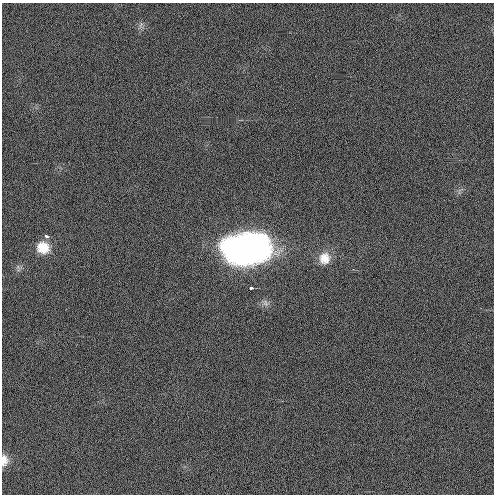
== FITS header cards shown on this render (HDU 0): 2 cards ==
NAXIS1  =                  492 / Axis length
NAXIS2  =                  492 / Axis length

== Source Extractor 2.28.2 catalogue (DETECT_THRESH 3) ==
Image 492 x 492 px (HDU 0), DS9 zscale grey, 1 PNG px = 1 image px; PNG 496 x 496 px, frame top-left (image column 1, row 492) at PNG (2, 3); no overlay
Background 0.955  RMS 3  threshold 8.91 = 3 sigma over >= 5 px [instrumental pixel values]
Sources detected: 8; all 8 listed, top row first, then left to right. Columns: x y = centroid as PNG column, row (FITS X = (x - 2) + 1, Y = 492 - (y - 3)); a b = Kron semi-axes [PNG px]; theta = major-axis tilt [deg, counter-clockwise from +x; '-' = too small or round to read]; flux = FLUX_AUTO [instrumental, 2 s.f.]
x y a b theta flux
459 191 11 3 79 440
46 236 4 4 - 870
43 248 17 16 - 4400
247 248 45 27 5 71000
324 258 16 14 79 3000
18 267 7 6 - 660
251 288 3 3 - 1000
4 460 13 8 88 1700
At the frame edge (FLAGS 8, measured only in part): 1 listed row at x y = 4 460